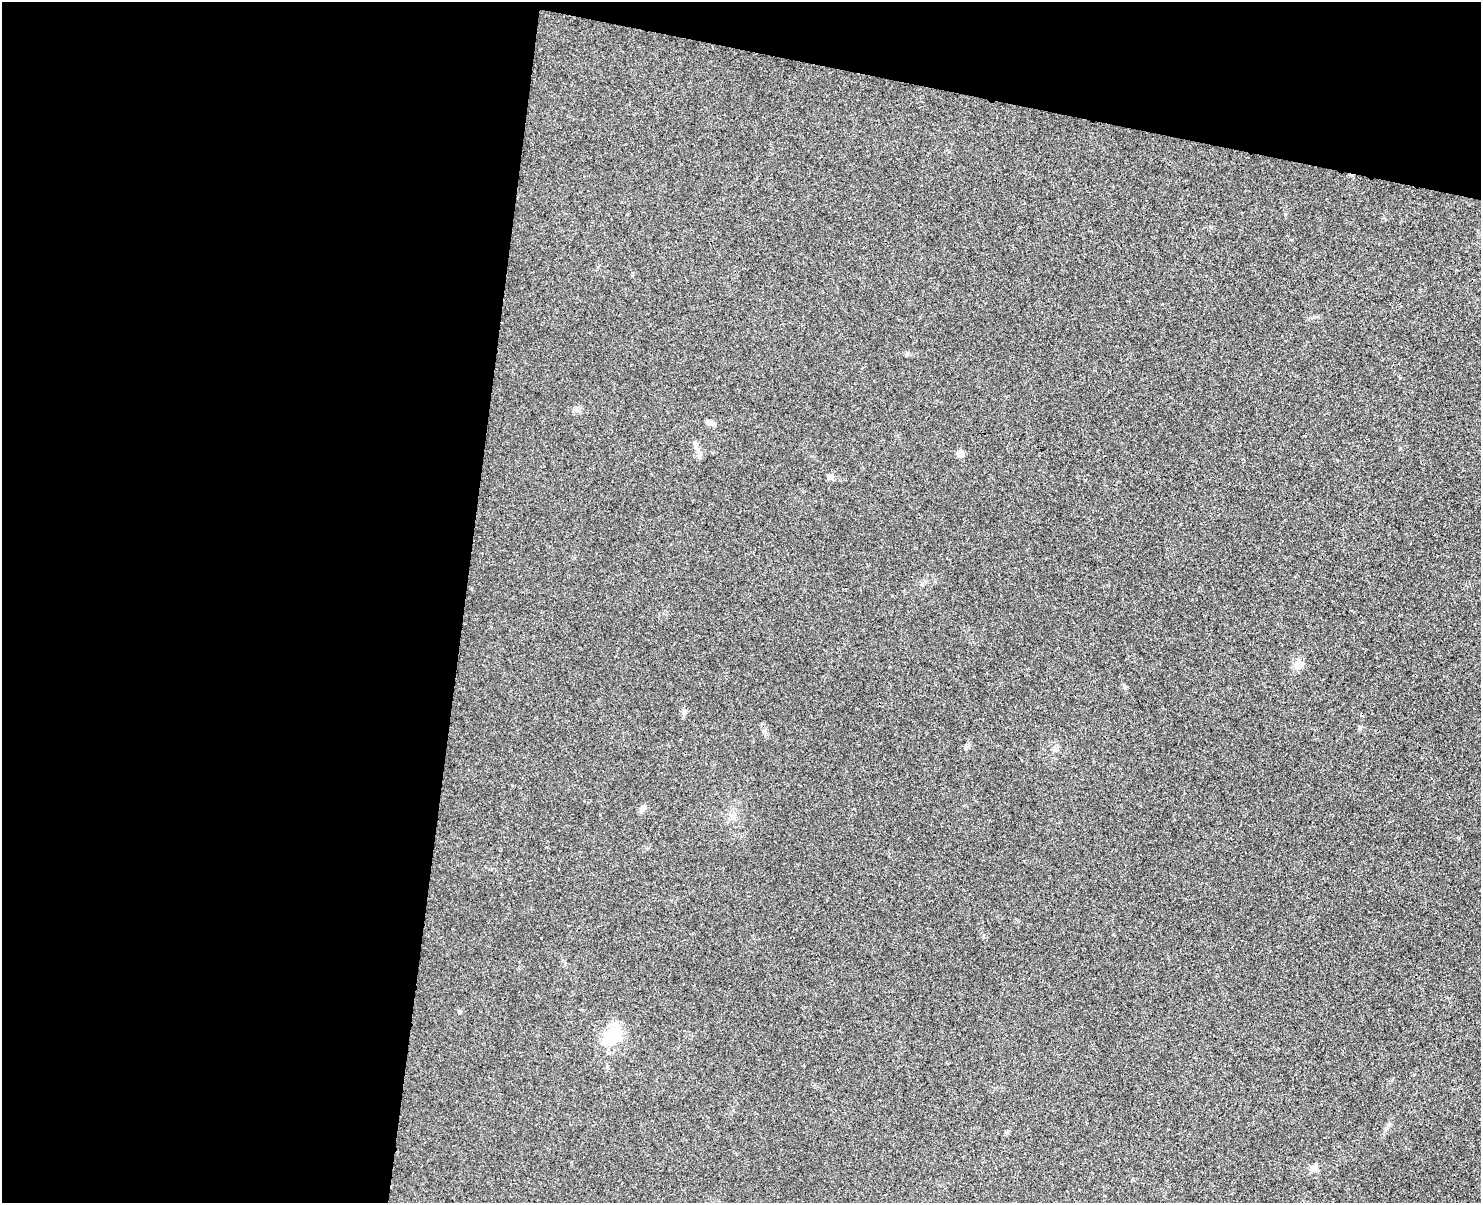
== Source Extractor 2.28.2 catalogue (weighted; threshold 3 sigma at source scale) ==
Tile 1 of 3 x 4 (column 1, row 1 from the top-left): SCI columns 170-1648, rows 3619-4819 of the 4893 x 4832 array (HDU 1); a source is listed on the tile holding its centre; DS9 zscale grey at full resolution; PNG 1483 x 1205 px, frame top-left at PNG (2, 2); no overlay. Shown black and unused: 37% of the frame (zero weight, under 3 of 4 exposures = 6% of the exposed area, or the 3 px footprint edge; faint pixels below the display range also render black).
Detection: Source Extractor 2.28.2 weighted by HDU 2 'WHT'; one run over the whole footprint, this tile lists its part. Background 0.0307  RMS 0.0048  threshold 0.0214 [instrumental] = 3 sigma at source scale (4.5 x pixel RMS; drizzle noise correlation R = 1.50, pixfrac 1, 0.05/0.05 arcsec/px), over >= 5 px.
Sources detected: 14; all 14 listed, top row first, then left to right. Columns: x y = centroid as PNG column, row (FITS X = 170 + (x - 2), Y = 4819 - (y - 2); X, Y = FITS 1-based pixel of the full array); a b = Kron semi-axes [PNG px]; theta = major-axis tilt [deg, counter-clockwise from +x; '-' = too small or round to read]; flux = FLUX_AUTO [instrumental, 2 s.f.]
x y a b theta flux
907 354 7 4 1 0.78
710 423 12 5 -16 1.8
695 444 10 5 -77 1.4
960 454 5 5 - 5.9
831 476 9 8 - 1.7
1298 664 9 8 - 5.8
1125 687 7 5 -58 0.84
684 712 8 5 70 1.2
966 747 8 5 64 1
1055 750 10 4 1 1
643 808 11 5 50 1.4
459 1011 5 5 - 0.66
613 1036 23 19 47 18
1313 1168 10 7 49 2.1
Unlisted compact peaks at least as high as the median listed source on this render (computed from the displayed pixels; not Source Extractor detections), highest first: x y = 1285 214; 1360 727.